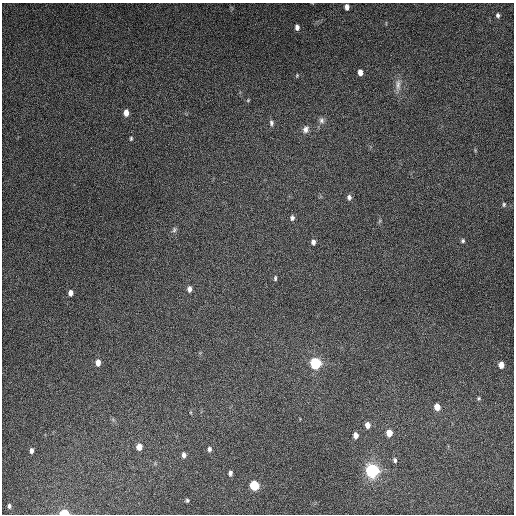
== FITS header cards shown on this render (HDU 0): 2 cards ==
NAXIS1  =                  512
NAXIS2  =                  512

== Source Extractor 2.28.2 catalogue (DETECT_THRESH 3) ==
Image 512 x 512 px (HDU 0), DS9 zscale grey, 1 PNG px = 1 image px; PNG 516 x 516 px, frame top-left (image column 1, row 512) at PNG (2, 3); no overlay
Background 4860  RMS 310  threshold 921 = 3 sigma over >= 5 px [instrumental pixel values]
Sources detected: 41; all 41 listed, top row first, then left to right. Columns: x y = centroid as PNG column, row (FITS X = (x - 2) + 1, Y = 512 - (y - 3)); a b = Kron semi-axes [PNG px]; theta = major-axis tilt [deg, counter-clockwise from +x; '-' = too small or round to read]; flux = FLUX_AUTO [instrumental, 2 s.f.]
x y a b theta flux
347 7 5 4 - 9.7e+04
498 15 6 5 - 4.9e+04
297 27 6 4 -85 8.3e+04
360 72 5 4 - 1.2e+05
297 75 5 4 - 2.0e+04
398 85 18 8 90 1.6e+05
248 100 5 4 - 2.1e+04
126 113 6 5 - 1.5e+05
321 120 9 7 -88 7.4e+04
271 123 8 5 -79 5.2e+04
306 129 10 8 67 9.9e+04
131 138 6 4 76 2.8e+04
349 197 6 5 - 6.8e+04
504 204 6 4 77 3.2e+04
292 218 6 5 - 5.2e+04
379 221 6 4 70 2.9e+04
174 230 8 5 74 4.9e+04
463 241 6 5 - 3.8e+04
313 242 6 5 - 7.8e+04
275 278 7 4 84 3.3e+04
189 289 6 5 - 9.4e+04
70 293 6 5 - 1.0e+05
98 362 6 5 - 1.5e+05
315 363 8 8 - 1.1e+06
501 365 6 5 - 1.7e+05
478 398 6 5 - 3.0e+04
437 407 6 5 - 1.9e+05
367 425 6 5 - 1.2e+05
389 433 6 5 - 2.4e+05
356 435 6 4 -85 1.2e+05
139 447 6 5 - 1.8e+05
209 449 6 5 - 5.4e+04
31 451 6 4 85 6.8e+04
184 455 6 4 89 7.2e+04
395 460 6 5 - 4.4e+04
372 470 10 10 - 1.7e+06
230 473 5 4 - 6.1e+04
254 485 7 6 - 6.9e+05
187 500 4 4 - 3.1e+04
9 506 5 3 - 3.9e+04
64 513 7 4 -4 4.7e+05
At the frame edge (FLAGS 8, measured only in part): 1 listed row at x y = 64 513